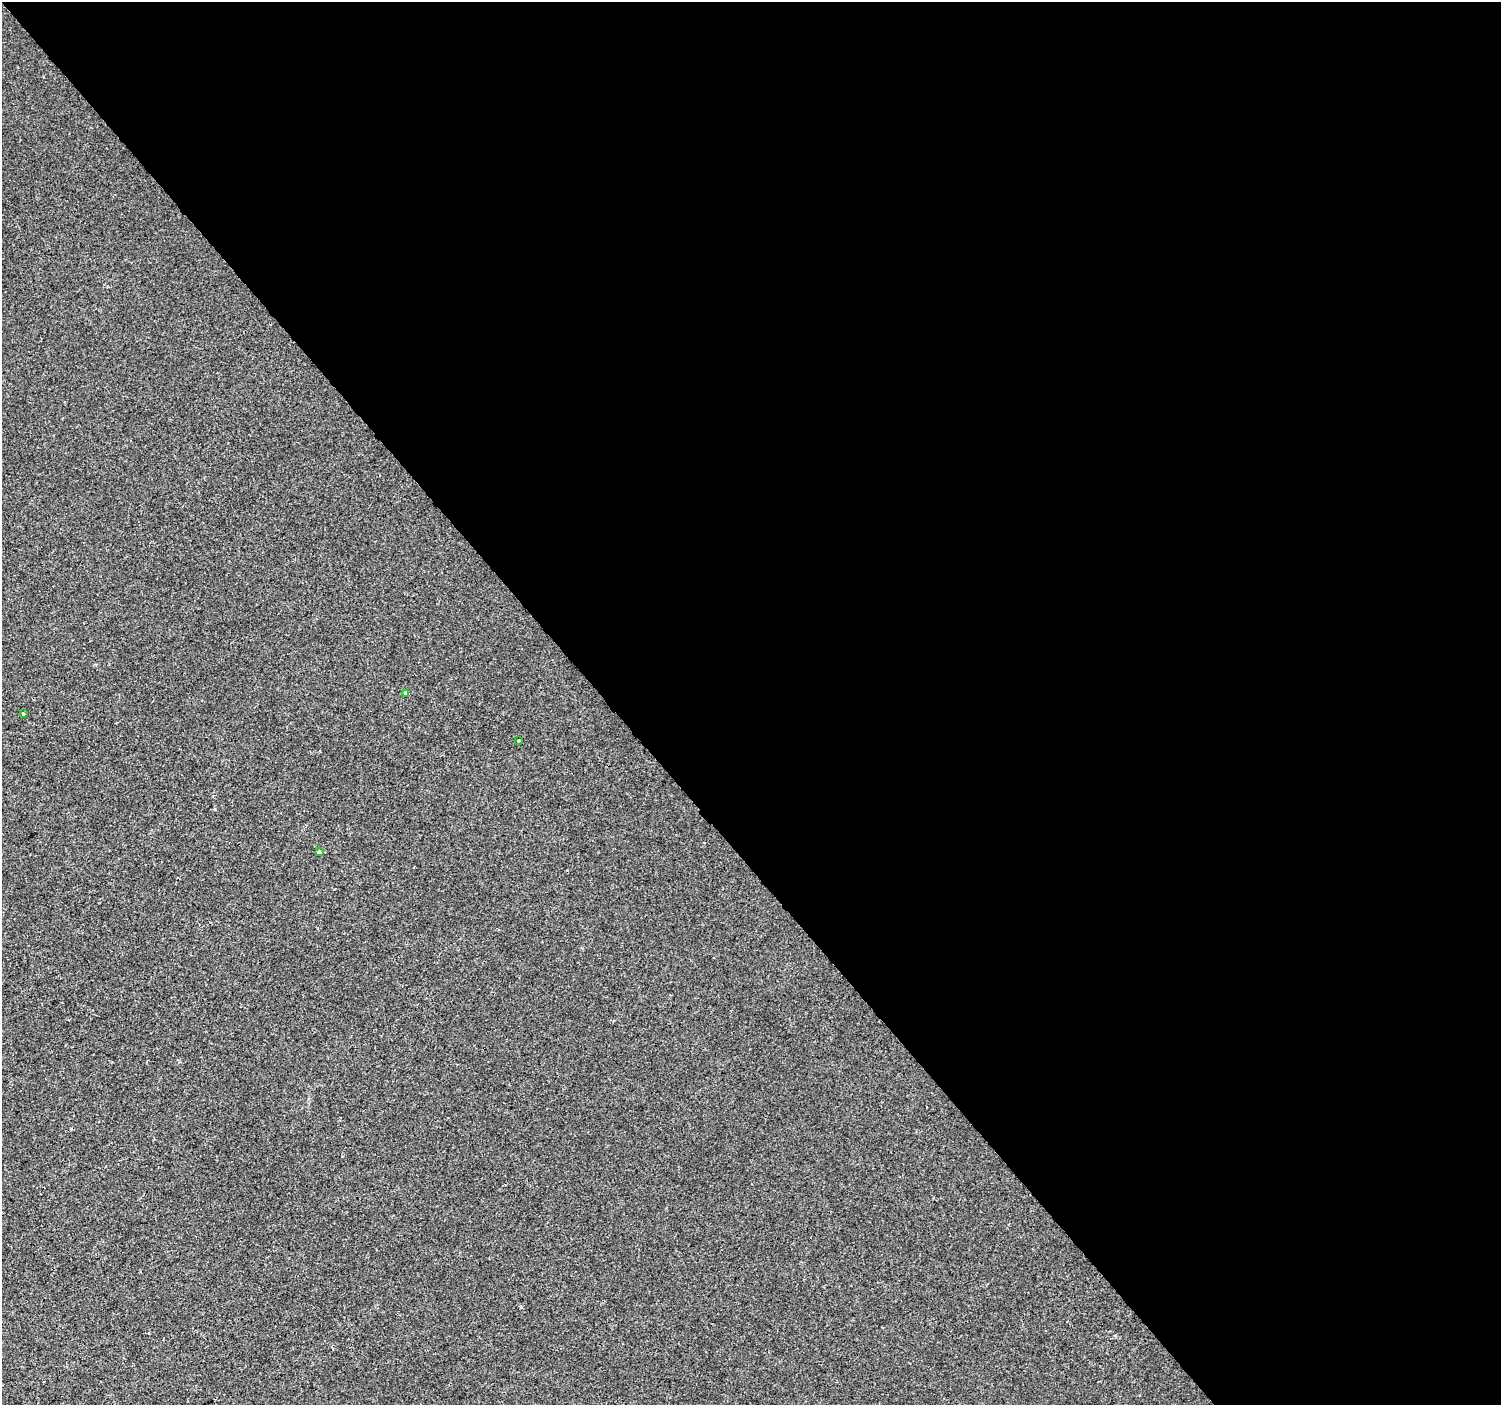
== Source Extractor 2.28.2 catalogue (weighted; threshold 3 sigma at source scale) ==
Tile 8 of 4 x 4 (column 4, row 2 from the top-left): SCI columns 4501-5999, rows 3009-4411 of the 6000 x 5953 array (HDU 1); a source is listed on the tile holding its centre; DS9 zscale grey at full resolution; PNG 1503 x 1407 px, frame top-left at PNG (2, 2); each listed source drawn as its Kron ellipse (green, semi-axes under 4 px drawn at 4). Shown black and unused: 60% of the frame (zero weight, under 2 of 3 exposures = <1% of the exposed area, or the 3 px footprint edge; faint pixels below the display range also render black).
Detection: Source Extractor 2.28.2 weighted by HDU 2 'WHT'; one run over the whole footprint, this tile lists its part. Background -4.67e-05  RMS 0.0042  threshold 0.0187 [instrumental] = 3 sigma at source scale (4.5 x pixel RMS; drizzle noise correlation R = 1.50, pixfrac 1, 0.0396/0.0396 arcsec/px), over >= 5 px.
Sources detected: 4; all 4 listed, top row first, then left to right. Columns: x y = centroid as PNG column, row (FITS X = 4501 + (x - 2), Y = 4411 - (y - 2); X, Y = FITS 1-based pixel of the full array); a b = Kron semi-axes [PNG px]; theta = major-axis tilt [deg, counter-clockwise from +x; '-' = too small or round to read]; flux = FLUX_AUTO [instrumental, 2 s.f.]
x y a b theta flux
405 693 3 3 - 1.2
23 714 3 3 - 0.49
519 740 2 2 - 0.37
319 852 4 3 - 1.7